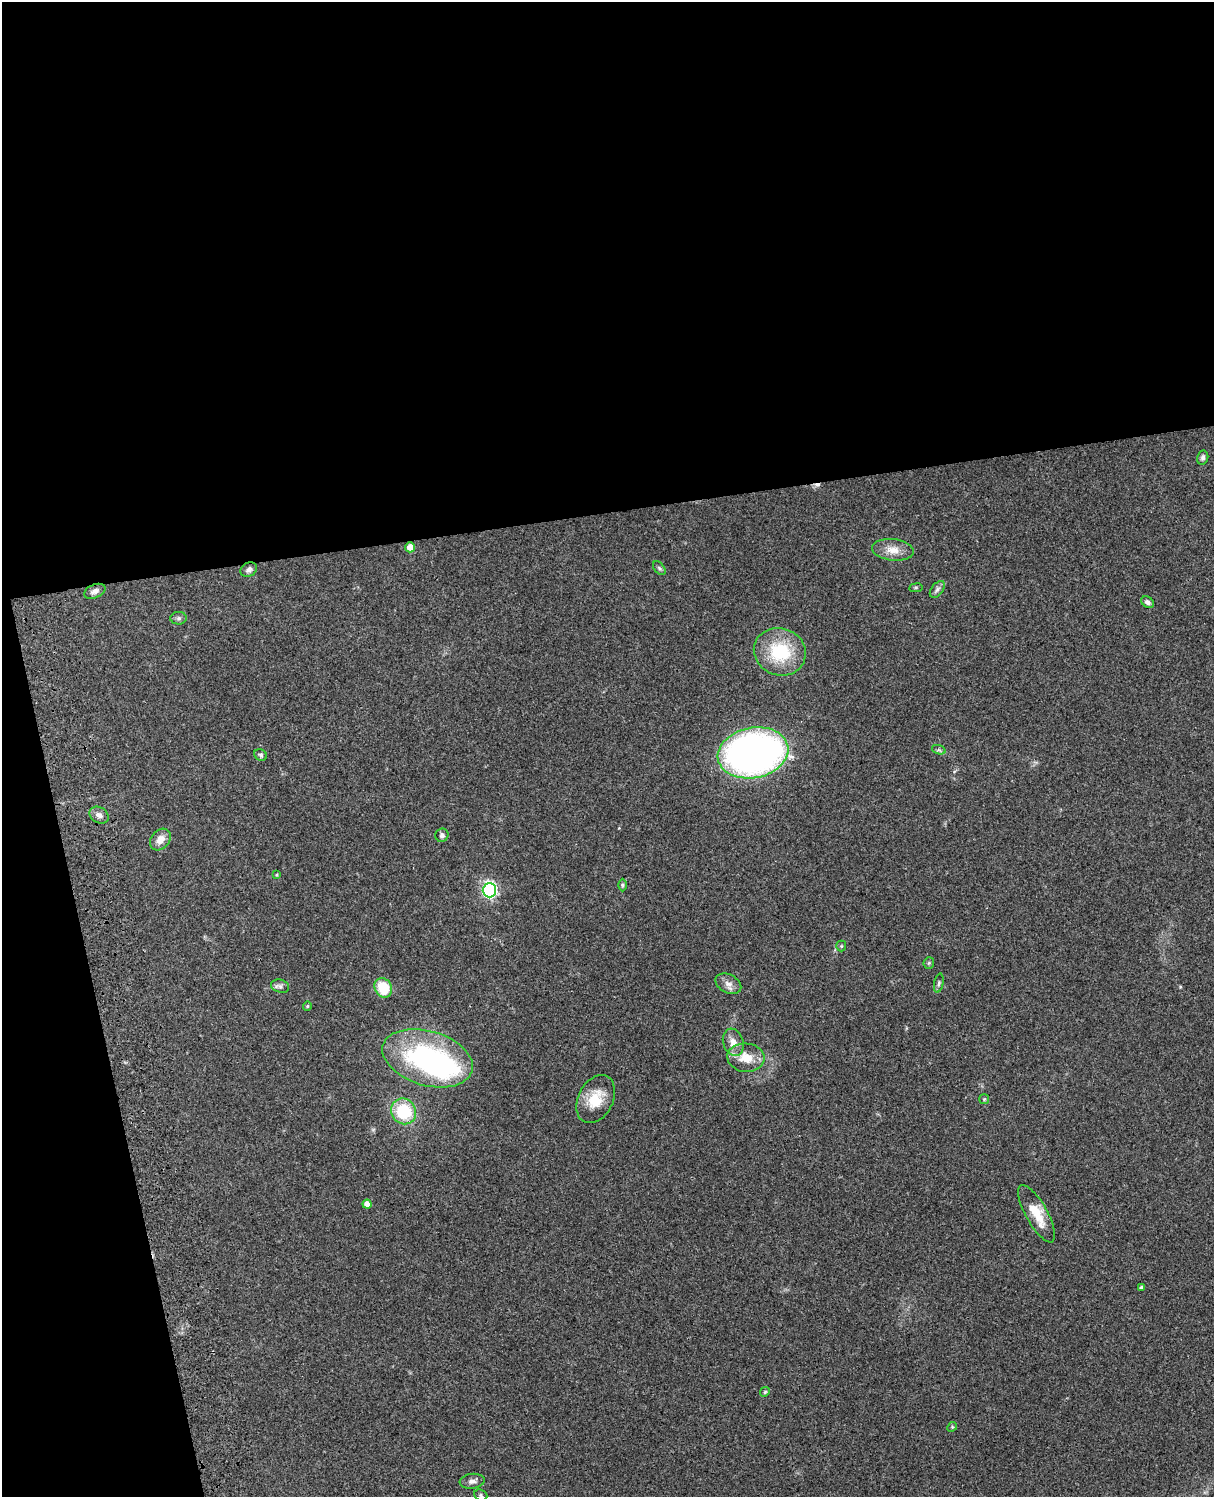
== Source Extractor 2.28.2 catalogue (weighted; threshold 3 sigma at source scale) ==
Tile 1 of 4 x 3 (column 1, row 1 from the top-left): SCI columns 121-1332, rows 3268-4762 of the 5085 x 4926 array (HDU 1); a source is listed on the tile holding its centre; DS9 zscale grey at full resolution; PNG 1216 x 1499 px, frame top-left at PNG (2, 2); each listed source drawn as its Kron ellipse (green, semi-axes under 4 px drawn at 4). Shown black and unused: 39% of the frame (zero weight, under 3 of 4 exposures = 6% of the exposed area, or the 3 px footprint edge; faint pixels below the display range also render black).
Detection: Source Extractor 2.28.2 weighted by HDU 2 'WHT'; one run over the whole footprint, this tile lists its part. Background 0.107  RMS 0.0065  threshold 0.0291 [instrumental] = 3 sigma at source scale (4.5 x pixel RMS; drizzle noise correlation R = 1.50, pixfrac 1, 0.05/0.05 arcsec/px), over >= 5 px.
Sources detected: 42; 1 inside a brighter object's white glare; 1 cosmic-ray / hot-pixel residue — neither listed nor drawn; the other 40 listed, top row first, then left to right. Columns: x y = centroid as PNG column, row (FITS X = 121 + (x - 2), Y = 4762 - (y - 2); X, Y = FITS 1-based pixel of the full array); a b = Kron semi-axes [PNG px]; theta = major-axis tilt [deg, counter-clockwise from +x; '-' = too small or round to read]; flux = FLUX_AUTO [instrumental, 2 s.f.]
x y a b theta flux
1203 458 7 5 77 1.8
410 547 5 5 - 6
893 550 21 10 -6 7.9
659 568 8 5 -49 1.3
249 569 8 6 29 2.6
916 588 7 3 8 0.86
937 589 10 5 52 2
95 591 11 6 23 2.8
1148 602 7 5 -34 2.3
179 618 8 6 0 1.5
780 652 26 23 -21 36
939 750 7 4 -18 1.2
753 753 35 25 11 300
261 755 6 5 - 1.2
99 815 10 7 -32 3.4
442 835 7 6 - 2
160 839 12 9 51 6.2
277 875 3 3 - 0.65
622 885 6 4 -90 0.9
489 890 7 6 - 140
841 946 5 5 - 0.81
929 963 5 5 - 0.92
939 983 10 4 78 1.4
728 984 14 9 -27 4.2
280 986 9 6 -17 2.1
383 988 10 8 -59 20
307 1006 5 4 - 0.76
733 1042 14 10 -71 6
428 1058 46 27 -16 110
746 1058 18 14 -5 12
596 1099 25 17 63 16
984 1099 5 5 - 0.83
403 1111 13 12 - 30
367 1204 4 4 - 5
1037 1214 32 11 -61 15
1141 1287 3 3 - 1.2
765 1392 5 4 - 0.86
952 1427 5 4 - 0.75
472 1481 13 7 7 2.7
481 1495 7 5 -23 1.2